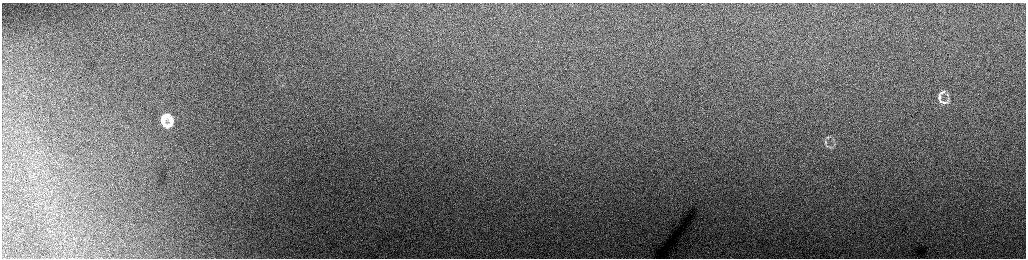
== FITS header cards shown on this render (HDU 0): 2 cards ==
NAXIS1  =                 2048 /fastest changing axis
NAXIS2  =                  512 /next to fastest changing axis

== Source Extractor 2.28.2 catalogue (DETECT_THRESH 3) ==
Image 2048 x 512 px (HDU 0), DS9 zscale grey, zoomed out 1/2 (1 PNG px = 2 x 2 image px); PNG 1028 x 260 px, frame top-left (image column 1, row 511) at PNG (2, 3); no overlay
Background 158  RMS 1.9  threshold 5.57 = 3 sigma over >= 5 px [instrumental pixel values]
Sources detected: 12; all 12 listed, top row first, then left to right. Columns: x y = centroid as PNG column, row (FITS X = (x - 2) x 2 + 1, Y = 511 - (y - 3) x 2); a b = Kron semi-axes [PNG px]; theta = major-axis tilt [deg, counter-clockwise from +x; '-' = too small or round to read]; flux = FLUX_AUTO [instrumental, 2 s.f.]
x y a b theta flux
942 92 10 4 24 1100
947 95 6 4 -66 640
939 97 8 4 -85 960
942 102 15 5 -13 1500
166 116 8 4 13 3500
170 118 7 4 -33 2000
163 120 8 5 -88 3100
171 122 7 5 -78 2000
166 125 11 4 -10 3900
828 137 6 4 24 650
826 142 9 3 -80 900
829 147 7 3 -5 650